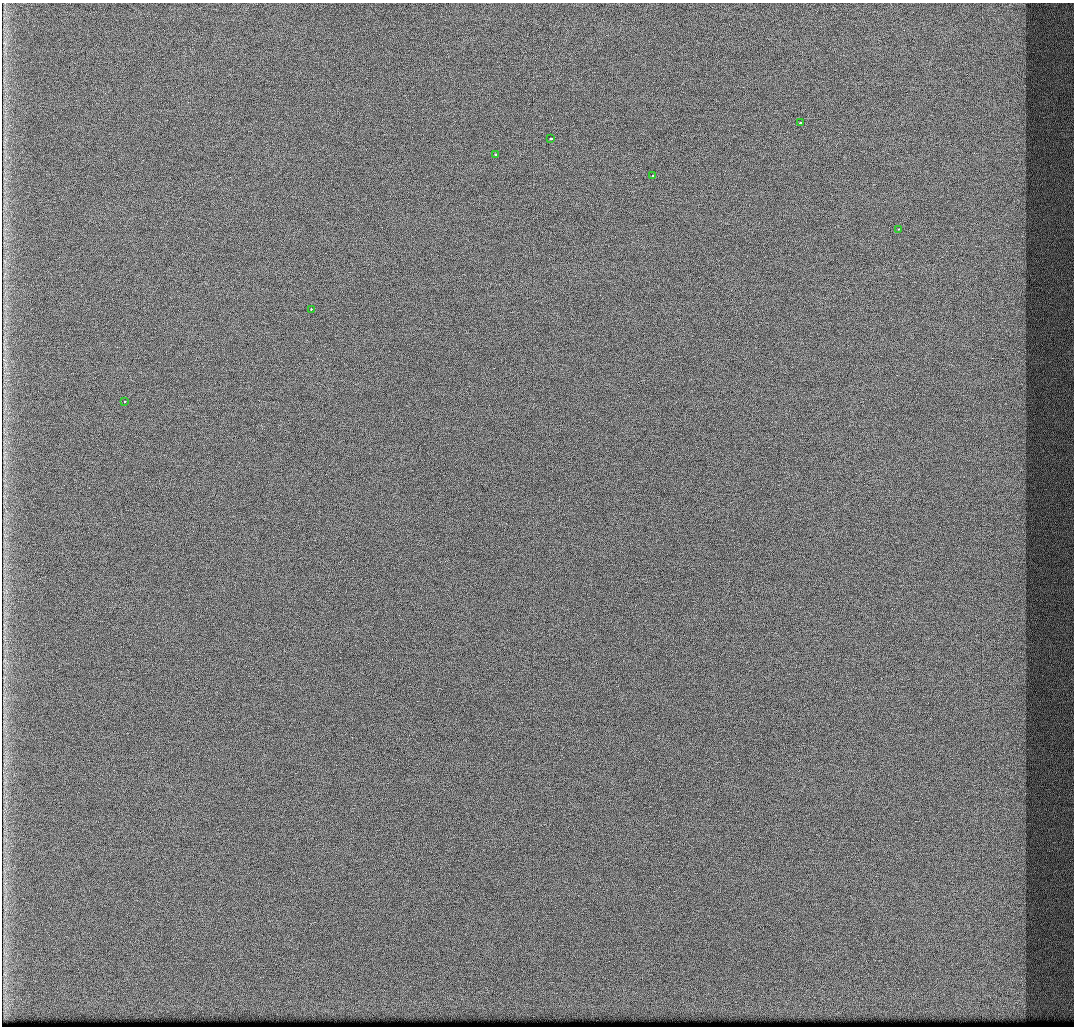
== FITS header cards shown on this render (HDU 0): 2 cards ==
NAXIS1  =                 1072 / Axis length
NAXIS2  =                 1024 / Axis length

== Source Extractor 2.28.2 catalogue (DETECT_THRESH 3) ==
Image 1072 x 1024 px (HDU 0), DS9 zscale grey, 1 PNG px = 1 image px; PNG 1076 x 1028 px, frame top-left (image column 1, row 1024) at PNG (2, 3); each listed source drawn as its Kron ellipse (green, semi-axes under 4 px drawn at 4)
Background 429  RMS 4.9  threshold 14.8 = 3 sigma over >= 5 px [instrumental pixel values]
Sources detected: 7; all 7 listed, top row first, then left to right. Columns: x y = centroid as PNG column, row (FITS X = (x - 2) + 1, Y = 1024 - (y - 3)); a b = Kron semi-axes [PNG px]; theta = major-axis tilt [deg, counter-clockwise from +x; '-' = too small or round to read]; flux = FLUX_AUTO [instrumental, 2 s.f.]
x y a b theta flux
800 123 3 3 - 3100
550 139 3 3 - 9200
495 154 3 3 - 1500
653 176 3 3 - 2800
898 229 3 2 - 510
311 309 3 2 - 880
124 401 3 3 - 1500